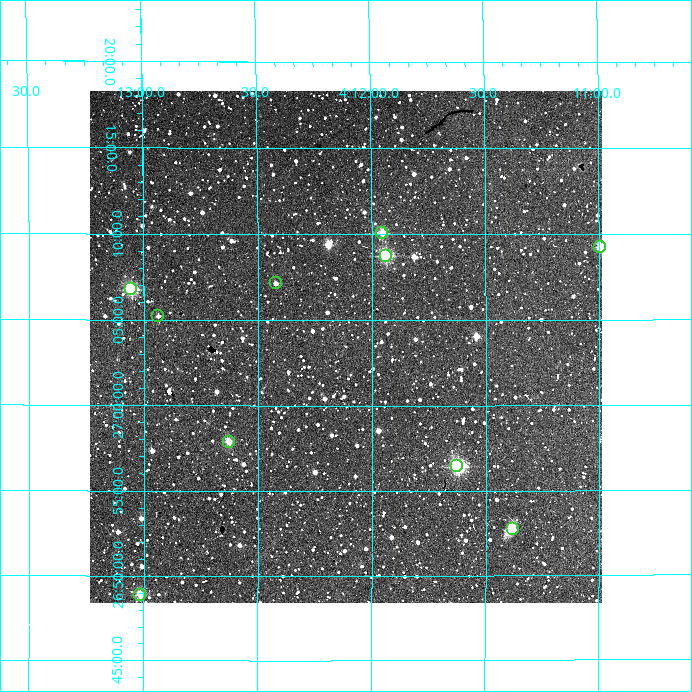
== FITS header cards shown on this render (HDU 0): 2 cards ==
NAXIS1  =                  512
NAXIS2  =                  512

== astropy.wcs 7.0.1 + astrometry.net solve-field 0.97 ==
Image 512 x 512 px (HDU 0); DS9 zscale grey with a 90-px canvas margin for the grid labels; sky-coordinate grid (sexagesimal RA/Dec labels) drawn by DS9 from the SOLVED WCS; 10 Tycho-2 reference stars matched to detected sources circled (green)
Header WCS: RA---TAN/DEC--TAN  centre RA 04:12:07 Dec +27:03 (63.03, +27.06 deg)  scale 3.52 arcsec/px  FOV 30.0' x 30.0'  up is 0 deg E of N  parity normal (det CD < 0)
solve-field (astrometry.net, Tycho-2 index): VERIFIED the header's WCS against the Tycho-2 star catalogue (verified at 2 index scales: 10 matches each, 0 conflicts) and refined it, rather than solving blind
Solved WCS: RA---TAN-SIP/DEC--TAN-SIP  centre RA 04:12:07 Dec +27:03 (63.03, +27.06 deg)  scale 3.52 arcsec/px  FOV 30.0' x 29.9'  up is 0 deg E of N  parity normal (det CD < 0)
The solver's refit moves the header's centre by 2 arcsec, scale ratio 1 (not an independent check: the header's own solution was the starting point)
Tycho-2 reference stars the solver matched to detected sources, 10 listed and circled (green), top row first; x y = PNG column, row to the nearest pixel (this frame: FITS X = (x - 90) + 1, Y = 512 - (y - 91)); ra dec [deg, ICRS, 3 dp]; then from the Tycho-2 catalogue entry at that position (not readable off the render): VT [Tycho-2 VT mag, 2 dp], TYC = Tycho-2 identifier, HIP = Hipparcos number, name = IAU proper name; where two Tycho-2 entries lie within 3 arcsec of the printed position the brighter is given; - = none
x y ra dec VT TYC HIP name
382 233 62.988 +27.168 10.34 1823-700-1 - -
600 247 62.749 +27.154 10.58 1822-177-1 - -
386 256 62.984 +27.146 9.65 1823-804-1 19592 -
276 283 63.105 +27.119 11.72 1823-768-1 - -
131 289 63.264 +27.113 9.85 1823-754-1 - -
158 316 63.234 +27.087 12.32 1823-661-1 - -
229 442 63.157 +26.965 11.21 1823-654-1 - -
457 466 62.906 +26.941 8.93 1823-760-1 - -
513 529 62.845 +26.879 12.07 1823-680-1 - -
140 595 63.253 +26.815 10.56 1823-488-1 - -